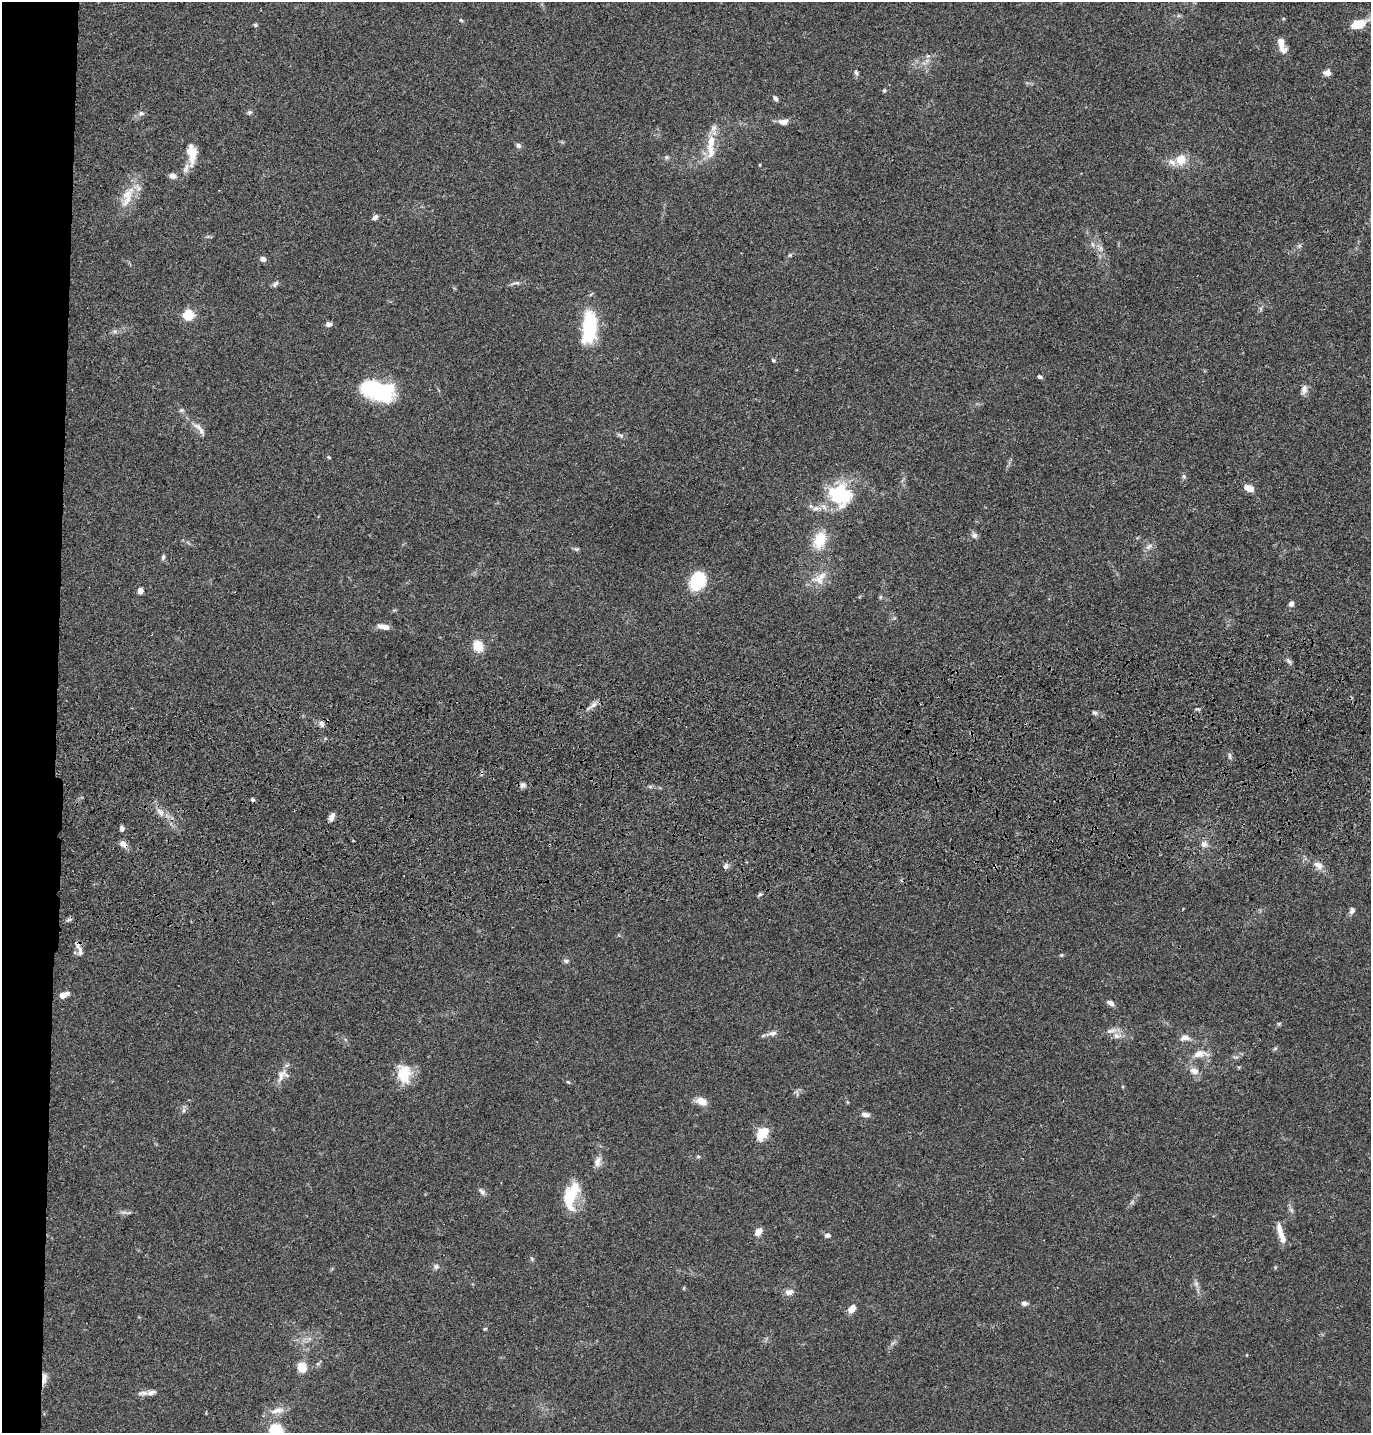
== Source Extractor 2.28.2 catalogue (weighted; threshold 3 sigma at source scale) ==
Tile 4 of 3 x 3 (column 1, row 2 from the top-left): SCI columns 122-1490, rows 1549-2979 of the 4349 x 4527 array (HDU 1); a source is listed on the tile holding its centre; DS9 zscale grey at full resolution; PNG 1373 x 1435 px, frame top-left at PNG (2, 2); no overlay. Shown black and unused: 4% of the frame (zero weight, under 3 of 4 exposures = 6% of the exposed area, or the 3 px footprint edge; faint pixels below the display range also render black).
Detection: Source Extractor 2.28.2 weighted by HDU 2 'WHT'; one run over the whole footprint, this tile lists its part. Background 0.0829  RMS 0.0061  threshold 0.0276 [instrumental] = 3 sigma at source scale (4.5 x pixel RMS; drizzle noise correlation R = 1.50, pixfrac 1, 0.05/0.05 arcsec/px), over >= 5 px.
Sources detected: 133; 3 inside a brighter object's white glare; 3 cosmic-ray / hot-pixel residue — not listed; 10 inside a brighter listed object's ellipse — not listed separately; the other 117 listed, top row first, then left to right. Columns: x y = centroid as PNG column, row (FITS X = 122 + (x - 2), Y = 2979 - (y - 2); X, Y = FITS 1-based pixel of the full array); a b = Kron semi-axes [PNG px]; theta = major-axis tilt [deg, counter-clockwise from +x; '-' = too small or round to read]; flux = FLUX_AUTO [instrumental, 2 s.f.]
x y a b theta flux
461 20 6 3 -44 0.74
1358 24 15 8 18 14
255 25 6 4 -22 0.92
1282 45 20 8 -70 6.8
928 56 6 6 - 1.4
856 73 8 5 -68 1.5
1327 73 7 6 - 3.6
884 90 6 4 49 0.84
775 98 7 5 -54 1.7
250 112 7 5 14 1.2
141 113 9 6 7 2
783 122 12 7 0 4.1
711 142 23 10 81 11
518 145 6 5 - 1.9
192 154 22 9 -86 12
666 157 7 5 -1 1.3
1181 160 10 9 - 12
1172 162 13 8 -37 4.3
760 165 5 3 - 0.49
172 176 9 7 -9 2.8
127 194 29 12 48 13
375 217 8 5 38 2
208 236 7 4 19 0.99
1093 244 8 5 -70 1.7
1299 246 7 5 13 1.3
1100 248 9 6 88 2.6
790 255 6 5 - 0.95
263 259 5 4 - 4.6
515 283 16 5 9 2.2
275 284 9 5 40 1.6
188 314 5 5 - 53
329 324 7 6 - 2.3
589 327 32 14 84 46
115 331 7 4 18 1.3
773 360 6 5 - 0.87
1039 377 5 4 - 1.6
1304 389 12 7 76 3.1
377 390 32 17 -13 69
182 410 7 5 -21 1.3
198 427 17 7 -27 3.8
620 435 9 6 -25 1.5
329 457 6 4 -21 0.66
1184 476 7 5 -87 1.2
1249 488 11 6 -19 6.1
841 495 31 15 -31 19
816 508 16 6 1 4.1
974 535 8 8 - 2.2
820 540 25 15 72 15
1149 546 12 6 37 2.5
576 549 8 5 1 1.1
163 557 8 5 75 1.2
819 580 22 12 -26 8.1
697 581 14 10 62 42
140 591 6 5 - 3
880 597 5 5 - 0.87
1291 604 7 6 - 2.3
383 627 14 6 -14 4.4
478 646 11 9 -61 12
1289 661 10 5 -51 1.7
593 705 12 7 41 3
1197 709 8 2 0 0.89
1095 713 7 5 -29 1.4
322 724 8 6 -66 2.4
1230 756 9 4 -89 1.4
523 785 8 7 - 2.2
650 787 6 5 - 1.1
160 812 13 7 -45 4.3
331 817 10 5 63 3.3
122 829 6 5 - 1.9
123 844 10 7 -39 3.9
1204 844 9 9 - 3.1
1318 865 14 10 -30 4.6
726 866 7 7 - 2.1
760 894 5 5 - 1.1
1352 910 9 6 64 2.2
69 920 7 4 1 1.2
80 951 16 8 -90 3.1
1061 955 6 5 - 0.82
566 961 7 5 -1 1.3
63 995 8 4 23 9.8
1111 1003 9 6 -37 2.6
1279 1024 6 5 - 0.87
1111 1031 17 6 14 3.7
772 1033 15 6 9 3.3
1116 1036 10 8 -23 3.6
1185 1038 11 7 4 4.1
1275 1049 6 4 20 0.9
1200 1054 24 10 5 7.5
1194 1071 13 9 -24 4.6
404 1074 23 17 -79 16
282 1075 21 15 42 6.9
568 1082 6 3 -43 0.66
701 1101 14 9 -21 6.3
183 1110 7 4 -90 1.3
865 1115 9 5 -17 3.5
762 1133 14 9 51 13
698 1156 6 4 0 0.75
598 1162 14 9 74 4
482 1191 11 7 -48 2.1
569 1197 23 18 74 20
1291 1210 7 6 - 1.5
124 1212 14 4 -7 1.9
758 1231 9 7 53 4.5
827 1235 6 5 - 2.2
1282 1238 32 6 -75 6
532 1259 6 4 -48 0.85
436 1267 7 6 - 2
1196 1284 7 6 - 1.8
789 1292 10 7 15 3.9
1024 1303 8 5 -2 2.3
852 1309 9 6 54 5.4
485 1329 5 3 - 0.7
302 1367 9 8 - 11
44 1378 17 6 85 4
151 1393 16 8 18 3.6
277 1410 21 8 11 6
276 1430 11 10 - 22
Overlapping masked pixels (flux is a lower limit): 2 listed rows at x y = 123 844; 44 1378
Isophote crosses this tile's border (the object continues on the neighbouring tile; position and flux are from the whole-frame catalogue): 1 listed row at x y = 276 1430